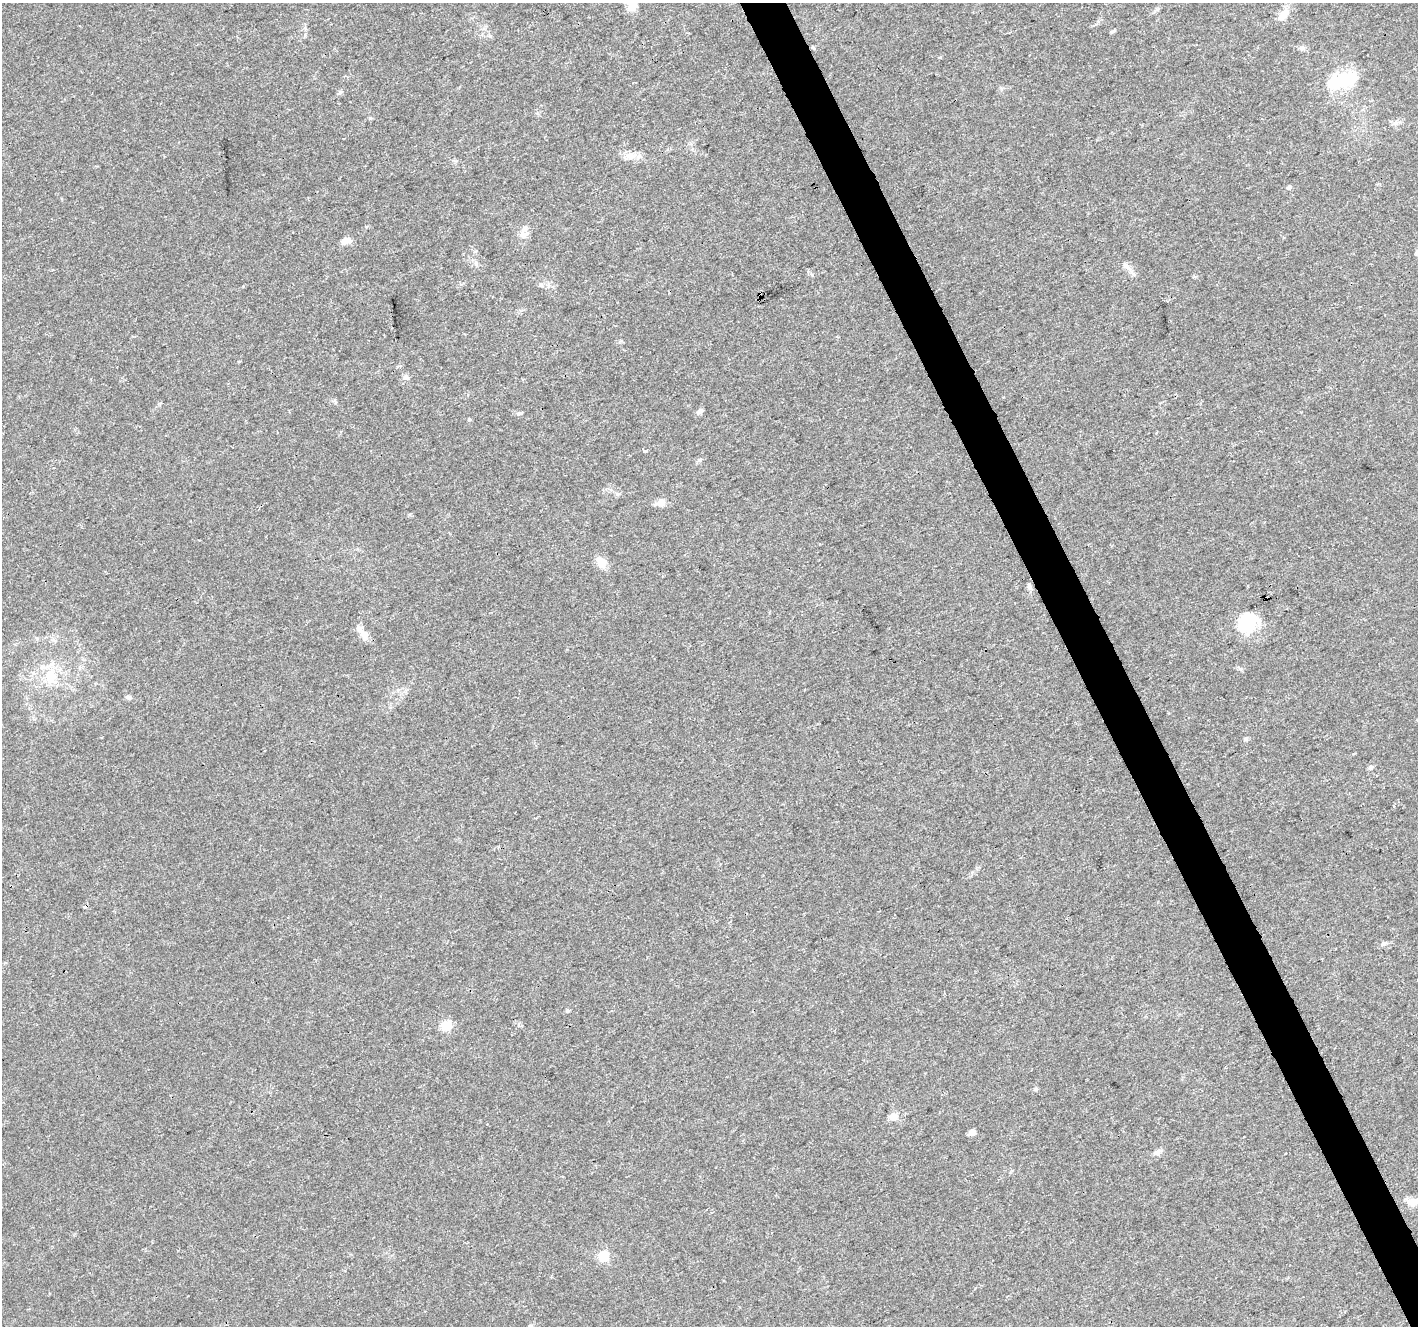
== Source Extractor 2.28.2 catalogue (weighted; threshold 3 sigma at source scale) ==
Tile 6 of 4 x 4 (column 2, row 2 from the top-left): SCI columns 1417-2832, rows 2737-4060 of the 5668 x 5532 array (HDU 1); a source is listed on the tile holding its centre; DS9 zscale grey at full resolution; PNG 1420 x 1328 px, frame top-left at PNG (2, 3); no overlay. Shown black and unused: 3% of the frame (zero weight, under 3 of 4 exposures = <1% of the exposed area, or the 3 px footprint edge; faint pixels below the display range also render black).
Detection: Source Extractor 2.28.2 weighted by HDU 2 'WHT'; one run over the whole footprint, this tile lists its part. Background 0.0175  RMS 0.003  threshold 0.0133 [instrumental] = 3 sigma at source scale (4.5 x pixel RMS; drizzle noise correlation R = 1.50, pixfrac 1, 0.0396/0.0396 arcsec/px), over >= 5 px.
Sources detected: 42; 1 inside a brighter object's white glare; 2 cosmic-ray / hot-pixel residue — not listed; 2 inside a brighter listed object's ellipse — not listed separately; the other 37 listed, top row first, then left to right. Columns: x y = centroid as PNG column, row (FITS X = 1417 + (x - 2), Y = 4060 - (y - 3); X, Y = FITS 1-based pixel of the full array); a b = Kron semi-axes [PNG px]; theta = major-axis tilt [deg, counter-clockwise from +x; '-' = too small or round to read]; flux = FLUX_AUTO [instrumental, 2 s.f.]
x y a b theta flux
633 7 12 11 - 3.1
1284 14 21 9 49 3.1
490 36 6 4 -44 0.48
1302 48 8 6 16 0.92
1342 81 38 16 12 15
340 92 6 4 44 0.53
370 118 6 4 -17 0.33
1395 123 7 6 - 0.88
631 156 15 10 10 2.7
1289 187 6 5 - 0.59
524 234 13 8 -15 1.7
346 241 12 7 19 1.8
1127 267 15 6 -41 1.7
540 284 6 4 -72 0.45
406 377 8 6 -3 0.81
700 411 7 5 31 1.1
519 413 6 5 - 0.65
469 420 6 4 1 0.33
645 451 4 3 - 0.81
699 460 6 5 - 0.51
661 503 11 8 24 1.9
601 562 14 10 -59 3.4
1249 623 25 21 -83 12
364 635 16 9 -59 2.2
50 676 19 17 -65 7.8
128 697 8 5 -18 0.67
1246 739 6 5 - 0.47
1371 767 7 6 - 0.79
1383 944 9 6 18 0.82
567 1011 6 5 - 0.47
446 1025 5 5 - 18
893 1116 8 7 - 2.9
972 1132 5 5 - 3.3
1157 1152 12 6 27 1.3
1413 1202 11 8 9 3.7
603 1255 6 6 - 17
530 1326 7 5 86 0.6
Isophote crosses this tile's border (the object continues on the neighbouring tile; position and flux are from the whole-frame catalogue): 3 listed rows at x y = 633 7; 1413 1202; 530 1326
Unlisted compact peaks at least as high as the median listed source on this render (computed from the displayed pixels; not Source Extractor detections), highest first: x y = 1036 1089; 617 494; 1240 669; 812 275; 410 514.